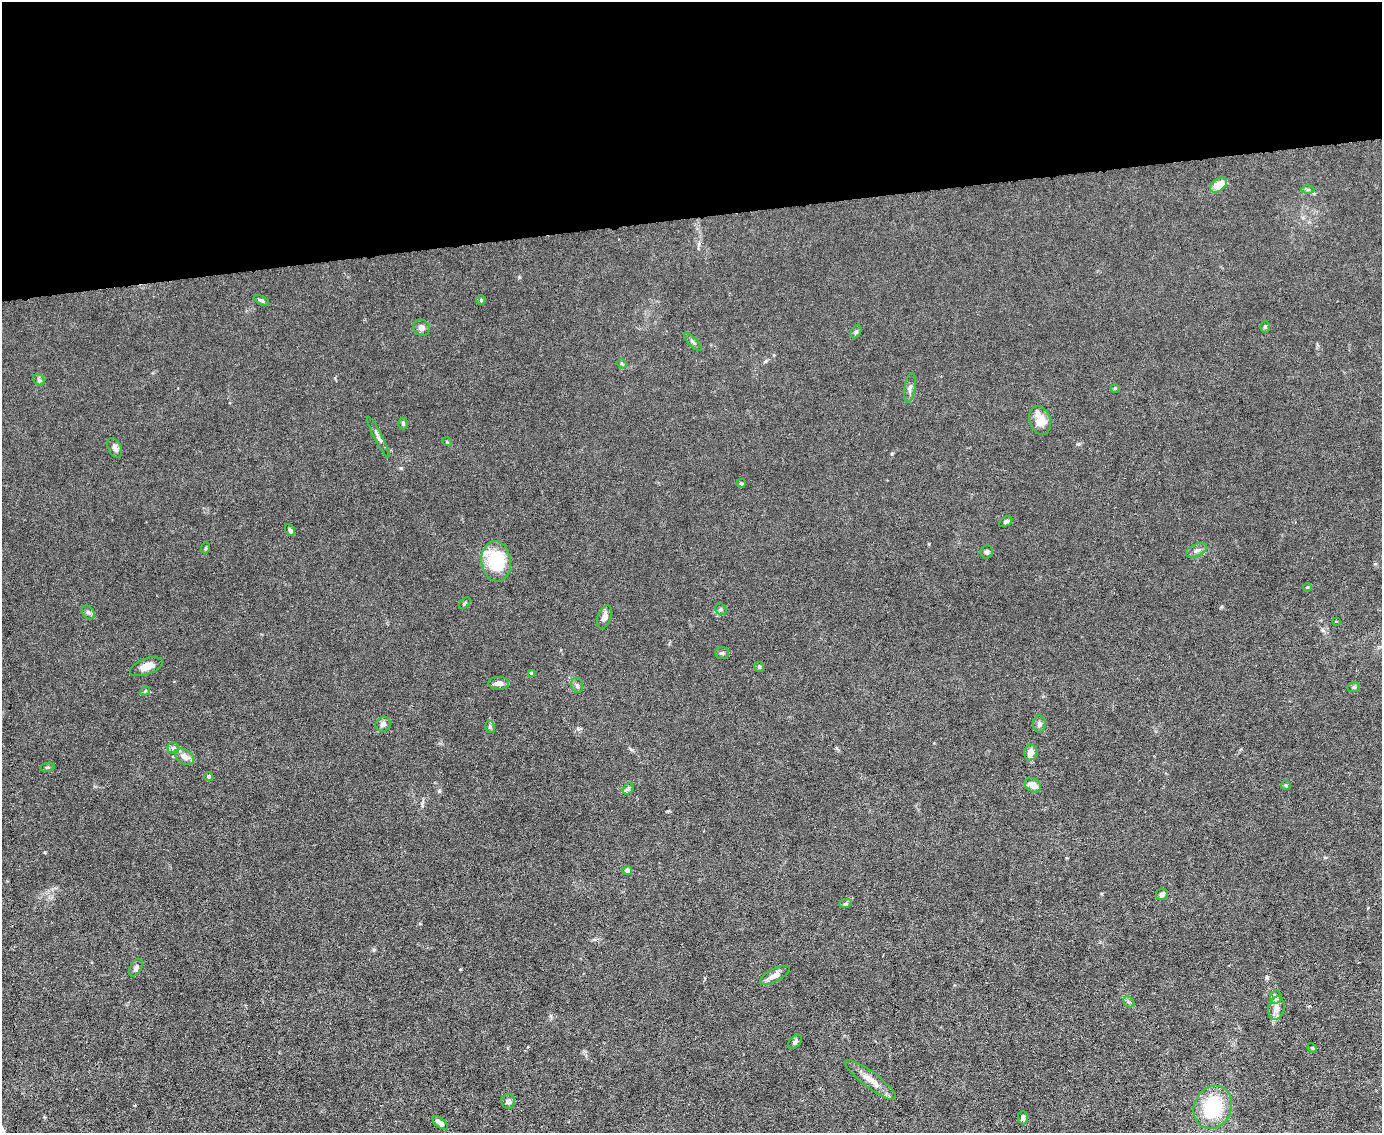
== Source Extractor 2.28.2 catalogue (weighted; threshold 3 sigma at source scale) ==
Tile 2 of 3 x 4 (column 2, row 1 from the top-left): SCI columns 1612-2991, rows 3393-4523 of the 4496 x 4523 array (HDU 1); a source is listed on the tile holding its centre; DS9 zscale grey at full resolution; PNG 1384 x 1135 px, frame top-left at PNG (2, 2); each listed source drawn as its Kron ellipse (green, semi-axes under 4 px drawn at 4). Shown black and unused: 19% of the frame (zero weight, under 3 of 6 exposures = <1% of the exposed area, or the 3 px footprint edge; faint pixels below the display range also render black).
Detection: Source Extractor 2.28.2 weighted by HDU 2 'WHT'; one run over the whole footprint, this tile lists its part. Background 0.0185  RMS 0.0027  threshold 0.0112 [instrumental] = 3 sigma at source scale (4.09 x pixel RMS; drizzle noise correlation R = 1.36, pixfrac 0.8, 0.05/0.05 arcsec/px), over >= 5 px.
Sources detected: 66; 2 inside a brighter listed object's ellipse — not listed separately; the other 64 listed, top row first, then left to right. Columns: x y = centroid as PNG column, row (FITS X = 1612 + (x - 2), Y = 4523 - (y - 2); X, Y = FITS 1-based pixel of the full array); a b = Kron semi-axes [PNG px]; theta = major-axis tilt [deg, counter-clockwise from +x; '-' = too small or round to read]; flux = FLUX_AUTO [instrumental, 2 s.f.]
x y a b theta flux
1218 185 9 6 36 3.6
1308 190 6 4 -1 0.41
261 300 8 4 -28 0.49
481 300 5 4 - 0.28
1265 327 6 5 - 0.4
421 328 8 7 - 1.1
856 332 7 5 63 0.47
693 342 12 4 -45 0.56
622 364 5 4 - 0.28
39 380 6 5 - 0.42
910 388 15 5 81 1
1115 388 4 4 - 0.27
1040 420 14 10 -70 3.7
403 424 6 5 - 0.35
378 437 22 4 -63 0.96
447 442 5 3 - 0.19
115 448 10 6 -65 0.99
741 483 4 4 - 0.28
1006 522 7 4 30 0.49
290 530 6 4 -60 0.59
205 548 5 3 - 0.22
1197 550 11 6 24 0.93
987 552 6 6 - 0.67
496 561 20 15 -82 12
1307 587 4 4 - 0.27
465 603 7 4 46 0.35
721 609 6 5 - 0.4
88 613 7 5 -54 0.54
604 617 12 6 69 1.5
1336 621 3 3 - 0.32
722 653 7 5 -1 0.45
146 667 17 8 20 2.4
759 667 5 5 - 0.4
531 673 4 4 - 0.75
499 683 10 6 -1 1.4
577 685 8 5 -74 0.57
1353 687 6 5 - 0.38
145 691 5 4 - 0.31
383 724 8 7 - 0.93
1039 724 8 6 90 0.81
490 727 6 5 - 0.43
173 748 6 6 - 0.55
1031 752 8 6 83 1.8
184 757 10 7 -33 1.9
47 767 7 3 8 0.31
209 776 4 4 - 0.46
1033 785 9 6 -33 1.9
1286 785 5 4 - 0.31
628 789 6 4 45 0.43
627 870 4 4 - 1.5
1162 894 6 5 - 0.75
845 904 6 4 18 0.33
136 968 9 6 59 0.83
775 975 16 6 27 1.8
1276 997 6 6 - 0.57
1129 1002 6 4 -45 0.4
1276 1008 12 8 76 1.5
795 1042 8 5 45 0.58
1312 1048 5 4 - 0.29
871 1080 31 8 -37 2.9
508 1101 7 7 - 0.91
1213 1107 22 18 65 14
1023 1118 6 5 - 0.68
440 1123 9 4 -40 1.2
Unlisted compact peaks at least as high as the median listed source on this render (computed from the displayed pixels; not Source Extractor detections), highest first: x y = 401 468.